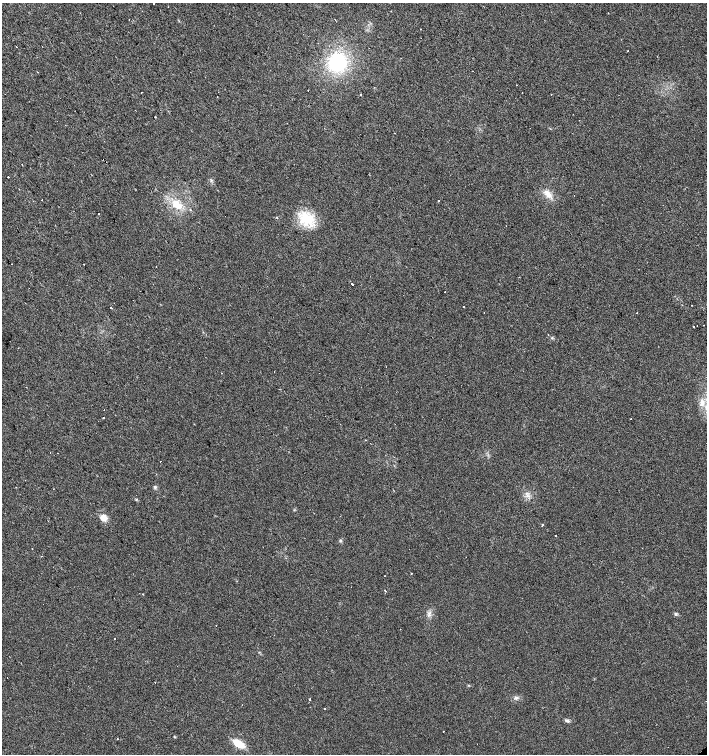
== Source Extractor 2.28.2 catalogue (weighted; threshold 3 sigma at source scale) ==
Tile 11 of 4 x 4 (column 3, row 3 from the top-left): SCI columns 3029-4437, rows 1505-3008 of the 5995 x 6021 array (HDU 1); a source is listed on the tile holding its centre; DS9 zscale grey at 2 x 2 block average (1 PNG px = mean of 2 x 2 image px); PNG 709 x 756 px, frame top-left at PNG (2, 3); no overlay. Shown black and unused: <1% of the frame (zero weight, under 2 of 3 exposures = <1% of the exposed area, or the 3 px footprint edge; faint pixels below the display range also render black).
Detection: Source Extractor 2.28.2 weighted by HDU 2 'WHT'; one run over the whole footprint, this tile lists its part. Background 0.0249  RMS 0.0061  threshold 0.0274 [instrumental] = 3 sigma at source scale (4.5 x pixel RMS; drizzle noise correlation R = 1.50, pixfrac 1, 0.0396/0.0396 arcsec/px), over >= 5 px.
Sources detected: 76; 19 cosmic-ray / hot-pixel residue — not listed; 1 inside a brighter listed object's ellipse — not listed separately; the other 56 listed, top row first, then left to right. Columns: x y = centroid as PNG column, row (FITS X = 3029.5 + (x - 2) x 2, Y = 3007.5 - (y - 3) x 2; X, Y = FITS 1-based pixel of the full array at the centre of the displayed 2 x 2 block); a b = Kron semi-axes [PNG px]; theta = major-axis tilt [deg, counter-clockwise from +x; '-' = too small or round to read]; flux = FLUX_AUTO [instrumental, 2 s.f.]
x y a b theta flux
420 29 2 2 - 0.56
16 47 2 2 - 1.6
628 51 2 2 - 1.9
401 58 2 2 - 0.6
338 62 19 17 75 100
516 85 2 2 - 0.43
308 91 2 2 - 1.2
142 92 2 2 - 2.9
361 95 2 2 - 3.7
551 95 2 2 - 0.54
217 96 2 2 - 5.2
8 177 2 2 - 2.3
548 194 12 6 -46 12
42 200 2 2 - 1.2
438 200 2 2 - 0.9
177 205 16 9 -32 24
98 214 2 2 - 0.91
309 219 19 15 49 39
506 226 2 2 - 0.47
83 264 2 2 - 2.9
156 267 2 2 - 0.59
352 284 2 2 - 5.3
445 292 2 2 - 4.8
692 305 2 2 - 3.1
463 306 2 2 - 4.6
111 307 2 2 - 1.5
637 313 2 2 - 0.71
703 325 2 2 - 1.9
693 326 2 2 - 3.5
552 338 4 3 - 1.5
221 373 2 2 - 2
702 402 10 6 90 10
103 417 2 2 - 3.8
631 419 2 2 - 0.55
160 461 2 2 - 2.3
25 480 2 2 - 0.57
155 487 5 3 - 2.1
103 518 10 8 -59 9.3
542 524 2 2 - 2.5
555 535 2 2 - 1.8
340 541 4 3 - 1.6
41 556 2 2 - 1.9
411 574 2 2 - 2.2
385 590 2 2 - 4.5
143 594 2 2 - 1.3
429 614 6 2 70 2.9
676 614 4 4 - 2.2
115 639 2 2 - 4.5
155 682 2 2 - 0.47
516 698 5 4 - 3
310 699 2 2 - 1.7
325 709 2 2 - 0.93
567 721 7 4 -13 2.8
443 732 2 2 - 2.1
117 739 2 2 - 3.4
238 743 11 6 -33 28
Diffuse or blended objects may show on this block-average render without a row.